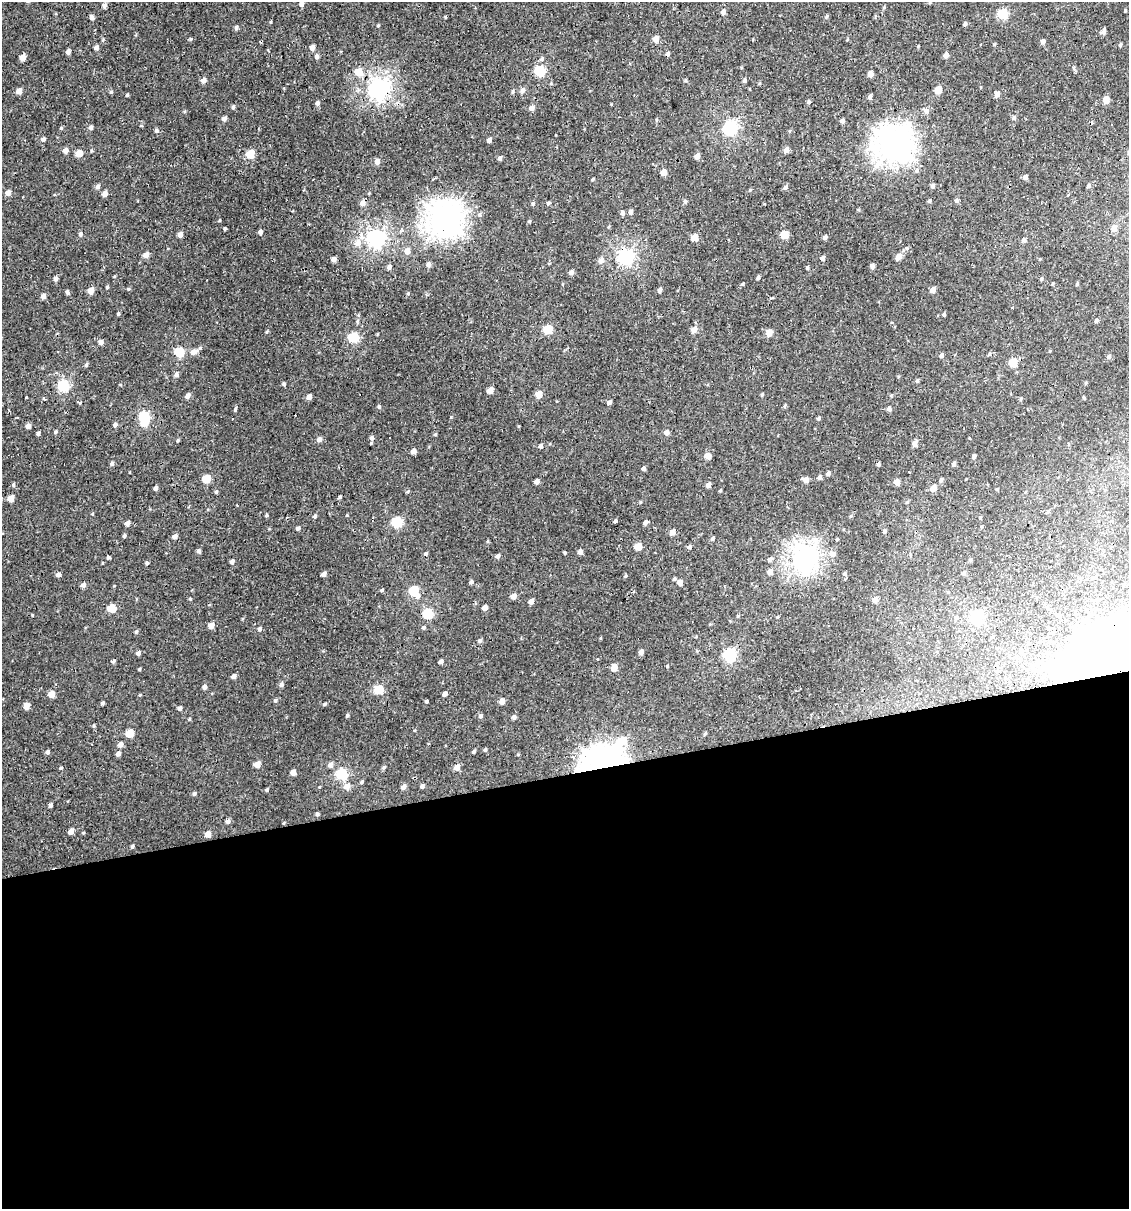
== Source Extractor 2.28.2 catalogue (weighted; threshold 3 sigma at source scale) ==
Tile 15 of 4 x 4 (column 3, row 4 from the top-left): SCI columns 2278-3404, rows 1-1207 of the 4599 x 4829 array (HDU 1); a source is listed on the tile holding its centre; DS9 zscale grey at full resolution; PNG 1131 x 1211 px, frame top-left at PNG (2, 2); no overlay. Shown black and unused: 36% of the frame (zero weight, under 2 of 3 exposures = <1% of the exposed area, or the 3 px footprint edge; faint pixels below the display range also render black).
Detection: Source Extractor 2.28.2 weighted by HDU 2 'WHT'; one run over the whole footprint, this tile lists its part. Background -2.67e-04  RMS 0.0035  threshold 0.0156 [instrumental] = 3 sigma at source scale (4.5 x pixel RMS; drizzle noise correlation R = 1.50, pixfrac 1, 0.0396/0.0396 arcsec/px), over >= 5 px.
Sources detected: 313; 3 inside a brighter object's white glare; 9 cosmic-ray / hot-pixel residue — not listed; the other 301 listed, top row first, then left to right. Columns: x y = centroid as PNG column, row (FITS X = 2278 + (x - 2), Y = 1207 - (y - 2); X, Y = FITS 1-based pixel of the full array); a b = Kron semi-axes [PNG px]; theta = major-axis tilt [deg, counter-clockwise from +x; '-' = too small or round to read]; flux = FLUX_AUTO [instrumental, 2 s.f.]
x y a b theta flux
301 4 5 4 - 1.3
104 6 5 4 - 1
1125 11 4 3 - 0.29
723 12 5 4 - 1.4
1003 14 6 5 - 22
92 17 5 4 - 1.2
445 17 4 3 - 0.25
826 17 5 3 - 0.38
271 22 5 3 - 0.28
965 24 5 4 - 0.65
378 25 5 3 - 0.28
236 28 5 4 - 0.76
1103 31 6 4 58 1.1
656 38 5 5 - 2.5
1043 41 5 5 - 1
1120 45 4 3 - 0.46
96 48 5 5 - 0.99
312 48 5 5 - 1.5
68 52 5 4 - 1.3
946 55 5 4 - 1.5
317 56 6 5 - 0.93
23 57 5 4 - 2.5
542 59 6 5 - 0.61
1074 68 6 4 -70 0.5
540 71 6 5 - 21
358 72 6 6 - 4.7
870 74 5 4 - 1.9
203 80 5 5 - 1.6
744 80 5 4 - 0.71
379 89 8 7 - 140
522 90 6 5 - 1.5
938 90 5 4 - 4.3
19 91 5 5 - 2.2
111 92 4 4 - 0.38
997 94 5 5 - 1.6
127 95 4 4 - 0.41
870 97 5 4 - 0.98
1106 100 5 5 - 3.3
809 102 5 4 - 0.56
317 103 5 5 - 0.9
233 107 5 4 - 0.57
531 108 5 5 - 1.6
926 111 7 7 - 1.2
1014 118 6 5 - 0.72
224 119 5 4 - 1.3
656 120 5 3 - 0.32
842 121 4 4 - 1
91 127 5 4 - 0.84
61 128 5 3 - 0.32
730 128 6 6 - 59
156 130 5 5 - 0.75
43 139 6 5 - 0.88
489 140 4 4 - 1.1
894 144 13 12 - 380
65 150 5 4 - 1.7
786 150 6 5 - 1.6
79 153 5 5 - 4.5
250 154 5 5 - 9.4
697 156 6 5 - 1.7
500 158 5 4 - 0.9
377 161 6 5 - 1.7
664 172 5 5 - 2.9
1025 177 5 4 - 1.1
592 179 5 3 - 0.33
97 186 6 5 - 0.91
933 186 6 4 74 0.81
1088 186 5 5 - 0.65
785 187 5 4 - 0.8
8 193 5 5 - 1.8
105 194 5 5 - 1.7
956 200 5 5 - 0.68
685 201 6 5 - 0.63
929 201 5 4 - 0.49
363 203 7 5 59 2.1
533 203 5 4 - 0.49
548 203 4 4 - 0.54
631 212 5 4 - 1.1
622 213 5 4 - 0.89
479 215 6 5 - 0.71
444 219 13 12 - 310
529 221 5 4 - 0.38
1114 228 7 5 71 2.5
224 229 4 3 - 0.77
260 232 5 4 - 0.92
80 234 6 5 - 0.78
180 235 5 4 - 1.5
785 235 5 5 - 7
361 236 5 3 - 6
694 237 5 5 - 4.2
825 237 5 4 - 0.85
376 238 7 6 - 110
1024 240 6 5 - 0.75
358 243 8 7 - 2.5
407 251 6 5 - 2.5
146 255 5 4 - 2.6
899 256 7 5 56 2.5
626 257 7 6 - 76
823 258 5 4 - 1.1
334 259 5 4 - 1.3
601 260 6 6 - 1.8
428 264 6 5 - 1
872 266 5 5 - 1.1
389 267 5 4 - 1.2
807 268 4 4 - 0.59
571 273 5 4 - 1.3
758 277 4 3 - 0.69
55 278 5 4 - 1
1041 279 5 3 - 0.36
1077 284 5 4 - 0.45
107 287 4 4 - 0.4
128 289 4 4 - 0.37
660 290 5 4 - 1
933 290 5 4 - 2.2
91 291 5 5 - 3.3
67 292 5 4 - 0.64
43 296 5 4 - 1.6
772 298 5 3 - 0.32
118 313 5 4 - 0.42
944 314 4 3 - 0.44
1096 320 5 4 - 0.64
548 329 6 5 - 13
694 330 5 5 - 2.7
267 332 4 4 - 0.36
769 333 6 5 - 3.3
353 337 6 5 - 21
101 342 5 5 - 1.3
179 352 6 5 - 16
194 352 11 6 17 2.1
989 354 5 4 - 0.44
941 355 5 4 - 1
1109 356 5 5 - 0.69
1013 362 6 5 - 10
86 365 6 4 63 0.51
176 374 5 5 - 0.98
917 381 5 4 - 0.47
1086 383 5 3 - 0.32
284 384 5 4 - 0.48
63 386 6 6 - 31
490 390 5 4 - 3.8
539 394 5 5 - 4
762 394 4 3 - 0.42
187 395 5 4 - 1.7
26 397 3 2 - 0.33
309 397 5 4 - 1.7
44 399 4 3 - 1.5
79 402 5 3 - 1.4
609 402 5 4 - 1
379 406 5 4 - 0.58
235 409 5 3 - 0.47
889 409 5 5 - 0.96
144 417 6 6 - 25
819 418 5 4 - 0.48
115 425 5 5 - 0.85
28 426 5 4 - 1.3
56 432 5 4 - 0.52
666 432 6 5 - 1.4
38 433 4 4 - 0.62
435 434 5 3 - 0.32
372 438 5 5 - 1
319 439 5 5 - 1.4
178 440 4 4 - 0.38
915 443 5 4 - 2.2
541 446 5 4 - 0.85
413 451 5 4 - 1.7
707 456 7 5 -12 1.9
974 456 4 4 - 0.88
112 464 5 4 - 0.72
878 464 5 4 - 0.57
954 464 5 4 - 0.84
643 469 4 4 - 0.7
828 473 5 4 - 0.84
909 473 3 2 - 1.5
820 477 6 4 73 1
206 479 6 5 - 7.6
806 480 6 5 - 2.4
941 480 6 4 68 0.7
537 481 4 4 - 1.5
897 482 5 4 - 2.5
13 484 5 4 - 0.48
708 485 5 4 - 1.9
155 488 4 3 - 1
933 488 6 5 - 2.8
997 489 4 3 - 0.32
720 491 5 3 - 0.32
216 492 4 4 - 0.44
340 497 5 4 - 0.4
11 498 5 4 - 3.6
907 502 5 4 - 0.34
1048 511 4 4 - 0.35
267 515 4 4 - 0.41
347 515 3 3 - 0.64
315 516 5 4 - 0.7
980 517 4 3 - 0.26
615 521 3 3 - 0.49
397 522 6 5 - 22
645 522 4 4 - 1.2
127 524 5 4 - 1.4
298 528 5 4 - 0.75
884 531 5 4 - 0.58
672 532 6 5 - 1.7
124 536 4 3 - 0.6
175 536 5 4 - 1.4
712 539 5 4 - 0.7
837 539 4 4 - 0.32
638 546 5 5 - 4.7
689 547 5 5 - 0.7
199 551 5 4 - 0.82
580 552 5 4 - 1.8
565 553 4 3 - 0.36
426 554 5 4 - 0.55
832 554 7 7 - 1.9
498 556 5 4 - 0.95
108 557 4 3 - 1.7
804 558 10 8 88 200
770 559 6 5 - 1.1
232 562 5 4 - 0.76
147 563 5 4 - 0.44
770 572 6 6 - 1.5
964 573 6 5 - 0.62
324 574 5 4 - 1.3
845 574 5 5 - 0.66
58 575 5 4 - 1.1
625 576 5 3 - 0.34
674 579 5 4 - 0.47
471 582 5 4 - 0.75
679 582 5 5 - 1.8
83 585 5 5 - 1.2
382 590 5 4 - 0.42
414 591 6 6 - 16
513 596 5 5 - 1.9
190 599 4 3 - 0.31
875 600 5 5 - 2.4
531 601 5 4 - 1.7
111 608 6 5 - 8.9
485 608 5 4 - 2
428 614 6 5 - 18
976 616 6 6 - 34
956 617 7 5 46 0.81
211 626 5 5 - 2.7
423 627 4 4 - 0.55
260 629 5 4 - 0.88
136 632 6 4 62 0.47
992 637 4 4 - 0.35
480 640 5 4 - 0.74
641 652 5 4 - 1.6
138 653 5 4 - 0.8
730 655 6 6 - 41
597 660 3 3 - 1.1
1116 660 24 21 39 8000
113 661 5 4 - 0.51
441 661 4 3 - 0.79
667 666 4 3 - 0.28
614 667 5 5 - 3.4
139 669 4 3 - 0.34
998 671 5 4 - 1.3
234 676 5 4 - 1.3
281 684 6 5 - 0.91
204 687 5 5 - 0.96
379 689 6 5 - 13
51 694 5 5 - 3.6
445 694 5 3 - 1.2
140 695 4 4 - 0.28
275 700 5 4 - 0.53
426 701 3 3 - 0.46
502 701 5 4 - 2.2
102 703 4 3 - 0.6
325 704 5 4 - 0.46
26 706 5 5 - 2.9
180 708 5 4 - 0.86
347 716 5 4 - 0.49
480 716 6 5 - 0.73
514 717 5 5 - 0.8
189 719 5 3 - 0.34
129 733 6 5 - 6.2
705 733 6 4 62 0.42
120 744 6 5 - 1.6
485 750 5 4 - 0.5
474 751 4 3 - 0.53
47 752 5 5 - 0.71
118 754 5 5 - 1.1
572 757 5 4 - 0.98
257 764 5 4 - 3.9
604 764 13 11 8 440
330 765 6 5 - 1.3
384 767 5 4 - 0.51
457 767 6 6 - 2.1
61 768 5 3 - 0.31
293 773 5 4 - 2
342 774 6 6 - 26
362 782 5 4 - 0.45
347 786 7 6 - 2.8
422 786 4 4 - 0.72
403 787 6 5 - 1.4
267 790 5 4 - 0.49
194 794 5 4 - 0.65
51 805 4 4 - 0.78
317 814 4 4 - 0.52
228 821 5 5 - 0.94
71 831 5 4 - 2.6
208 834 6 5 - 2.3
132 847 4 3 - 0.54
Overlapping masked pixels (flux is a lower limit): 5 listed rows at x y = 379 89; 363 203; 626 257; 1116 660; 604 764
Isophote crosses this tile's border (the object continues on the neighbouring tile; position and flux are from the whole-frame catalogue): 1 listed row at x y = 1116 660
Unlisted compact peaks at least as high as the median listed source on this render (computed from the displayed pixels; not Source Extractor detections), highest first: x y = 191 39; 451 417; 220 220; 94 726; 83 833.